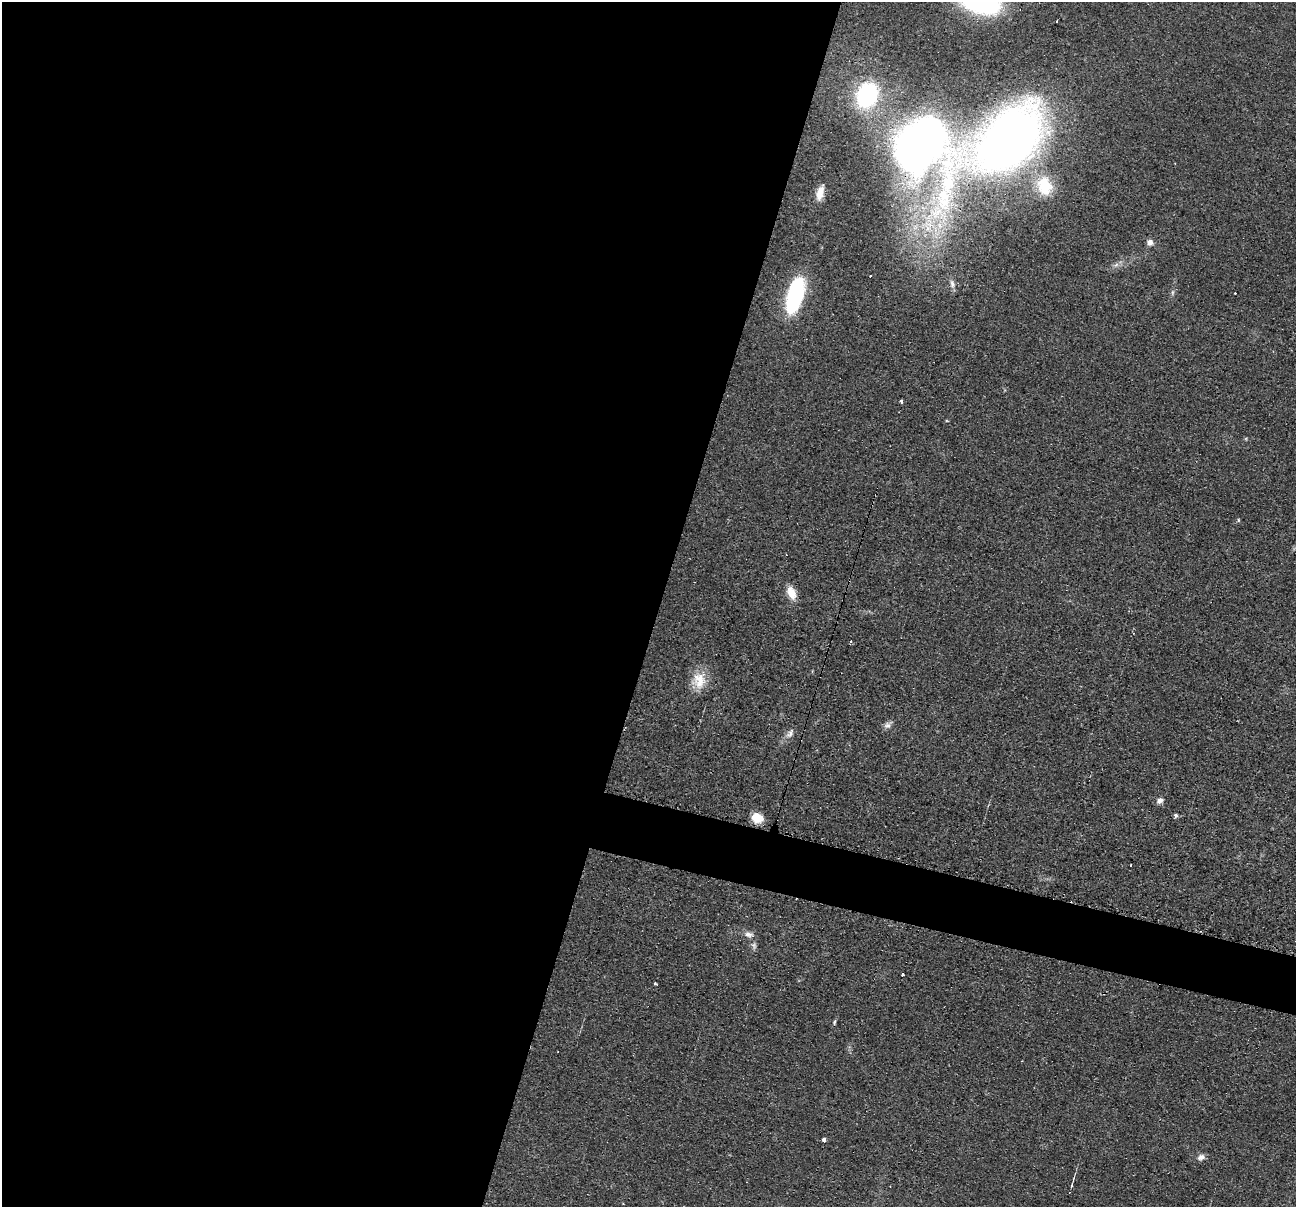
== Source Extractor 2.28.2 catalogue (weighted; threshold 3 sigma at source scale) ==
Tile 5 of 4 x 4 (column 1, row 2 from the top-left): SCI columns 9-1302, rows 2666-3870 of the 5194 x 5209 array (HDU 1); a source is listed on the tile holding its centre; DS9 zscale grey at full resolution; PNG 1298 x 1209 px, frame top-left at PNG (2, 2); no overlay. Shown black and unused: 54% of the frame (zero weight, under 2 of 3 exposures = <1% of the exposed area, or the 3 px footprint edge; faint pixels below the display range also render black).
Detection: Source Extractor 2.28.2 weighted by HDU 2 'WHT'; one run over the whole footprint, this tile lists its part. Background 0.0439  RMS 0.0074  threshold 0.0332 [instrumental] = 3 sigma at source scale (4.5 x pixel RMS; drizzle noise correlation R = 1.50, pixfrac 1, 0.05/0.05 arcsec/px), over >= 5 px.
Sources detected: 32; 3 cosmic-ray / hot-pixel residue — not listed; the other 29 listed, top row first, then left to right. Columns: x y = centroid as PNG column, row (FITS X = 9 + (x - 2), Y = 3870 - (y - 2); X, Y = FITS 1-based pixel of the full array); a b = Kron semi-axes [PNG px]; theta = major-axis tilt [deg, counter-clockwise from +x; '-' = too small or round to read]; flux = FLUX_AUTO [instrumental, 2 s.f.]
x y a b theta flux
1057 21 3 3 - 1.1
867 95 17 13 66 110
1009 140 68 43 42 670
922 145 59 47 -71 570
1044 186 28 21 -77 28
820 193 18 8 76 7.7
1150 242 8 7 - 3.5
1116 265 7 4 19 2
870 276 3 2 - 1.3
952 284 12 7 -82 3.7
1172 292 8 3 71 1.4
795 295 32 12 74 110
902 401 3 3 - 7.4
1238 520 5 3 - 0.79
791 593 14 9 -62 11
699 680 22 19 85 16
887 725 11 8 35 3.2
790 733 14 7 58 4
1160 800 9 6 32 3.4
1176 815 6 5 - 1.5
757 818 11 9 -17 14
749 934 12 8 -14 4.1
754 946 11 6 -58 2.4
902 974 3 3 - 1.9
655 983 3 3 - 8
834 1022 9 3 79 1.2
825 1140 4 3 - 28
1201 1157 9 7 22 3.9
1072 1185 7 2 75 0.99